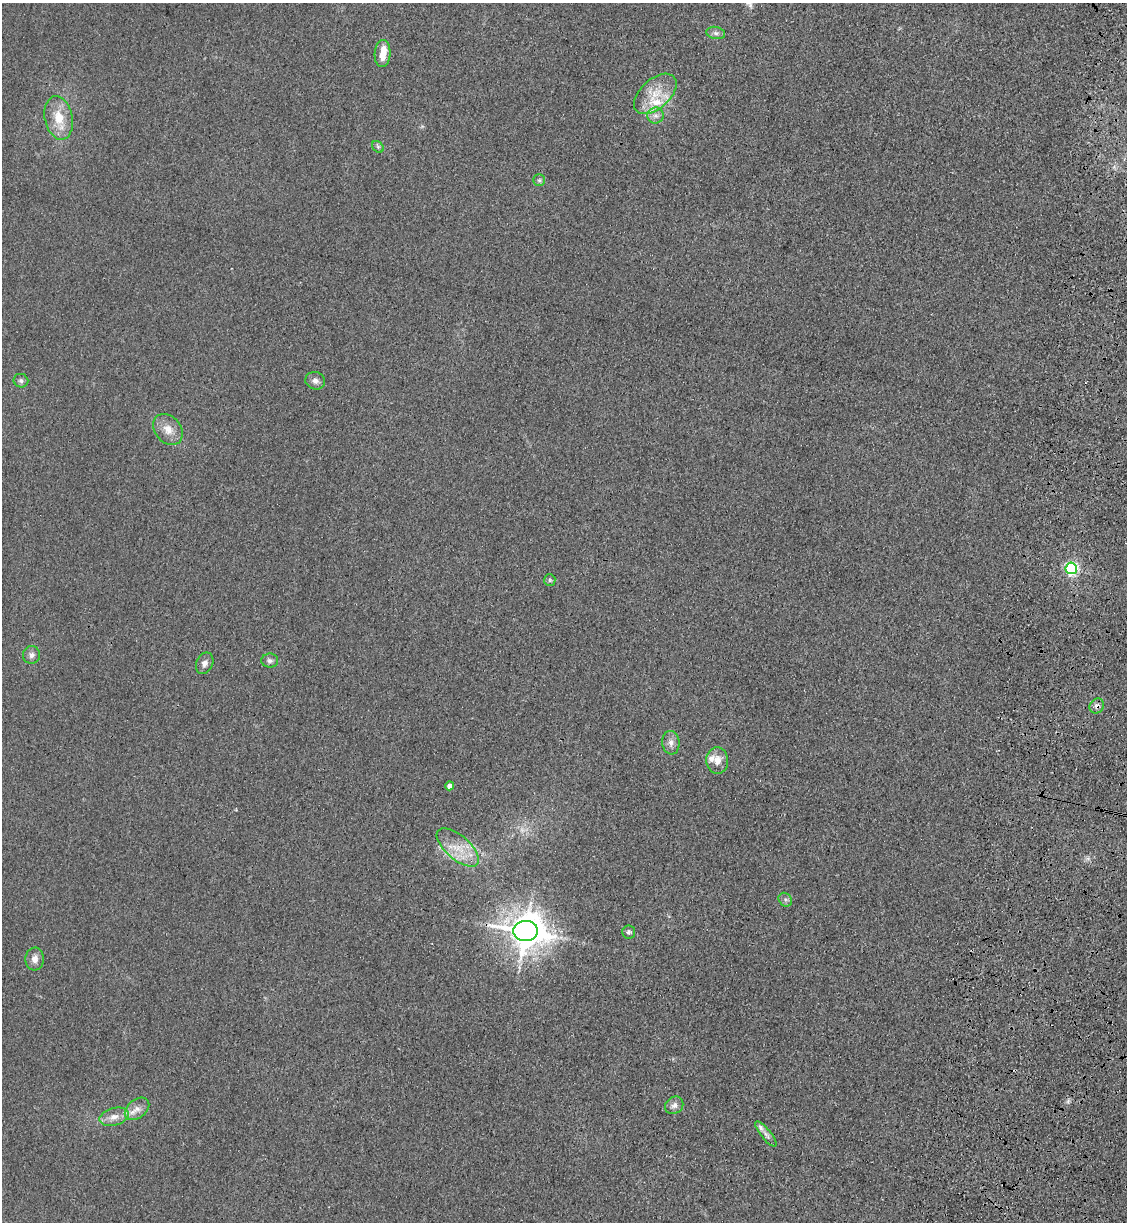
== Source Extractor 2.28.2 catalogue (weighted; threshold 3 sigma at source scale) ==
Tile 10 of 4 x 4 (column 2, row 3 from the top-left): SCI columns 1360-2484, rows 1245-2464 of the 5085 x 4929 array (HDU 1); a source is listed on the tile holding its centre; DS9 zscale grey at full resolution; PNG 1129 x 1224 px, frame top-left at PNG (2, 3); each listed source drawn as its Kron ellipse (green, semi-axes under 4 px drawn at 4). Shown black and unused: <1% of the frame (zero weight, under 3 of 4 exposures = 6% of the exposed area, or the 3 px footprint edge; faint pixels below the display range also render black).
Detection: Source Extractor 2.28.2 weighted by HDU 2 'WHT'; one run over the whole footprint, this tile lists its part. Background 0.0311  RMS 0.0056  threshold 0.0251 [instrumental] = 3 sigma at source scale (4.5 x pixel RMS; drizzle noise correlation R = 1.50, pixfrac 1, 0.05/0.05 arcsec/px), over >= 5 px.
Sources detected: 33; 1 too faint to see at this stretch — neither listed nor drawn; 4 inside a brighter listed object's ellipse — not listed separately; the other 28 listed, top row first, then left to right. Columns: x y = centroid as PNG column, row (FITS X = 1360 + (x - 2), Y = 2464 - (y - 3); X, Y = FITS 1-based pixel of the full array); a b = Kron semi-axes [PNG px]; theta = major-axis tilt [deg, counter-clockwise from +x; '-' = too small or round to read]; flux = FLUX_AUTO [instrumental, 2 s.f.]
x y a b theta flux
716 33 9 6 -10 2
382 54 13 8 87 8.7
655 94 25 14 42 15
655 115 8 8 - 2.9
59 118 22 14 -78 14
378 147 6 5 - 1.2
539 180 6 6 - 1.1
21 381 7 6 - 1.6
315 381 10 8 -23 2.9
168 429 17 13 -49 7.4
1071 568 6 5 - 110
550 580 6 5 - 1.1
31 655 9 8 - 2.6
270 661 8 7 - 2
205 663 11 8 66 3
1097 706 8 7 - 2.3
671 743 12 8 -82 3.4
717 760 13 11 -86 6.1
450 786 4 4 - 4.7
458 847 26 12 -41 13
785 900 7 6 - 1.4
526 931 12 10 4 1300
629 932 6 6 - 1.3
35 959 11 9 86 3.9
674 1105 9 8 - 2.8
137 1109 14 9 38 4.9
114 1117 15 8 15 5.5
766 1134 15 5 -51 2.6
Overlapping masked pixels (flux is a lower limit): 1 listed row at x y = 1097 706